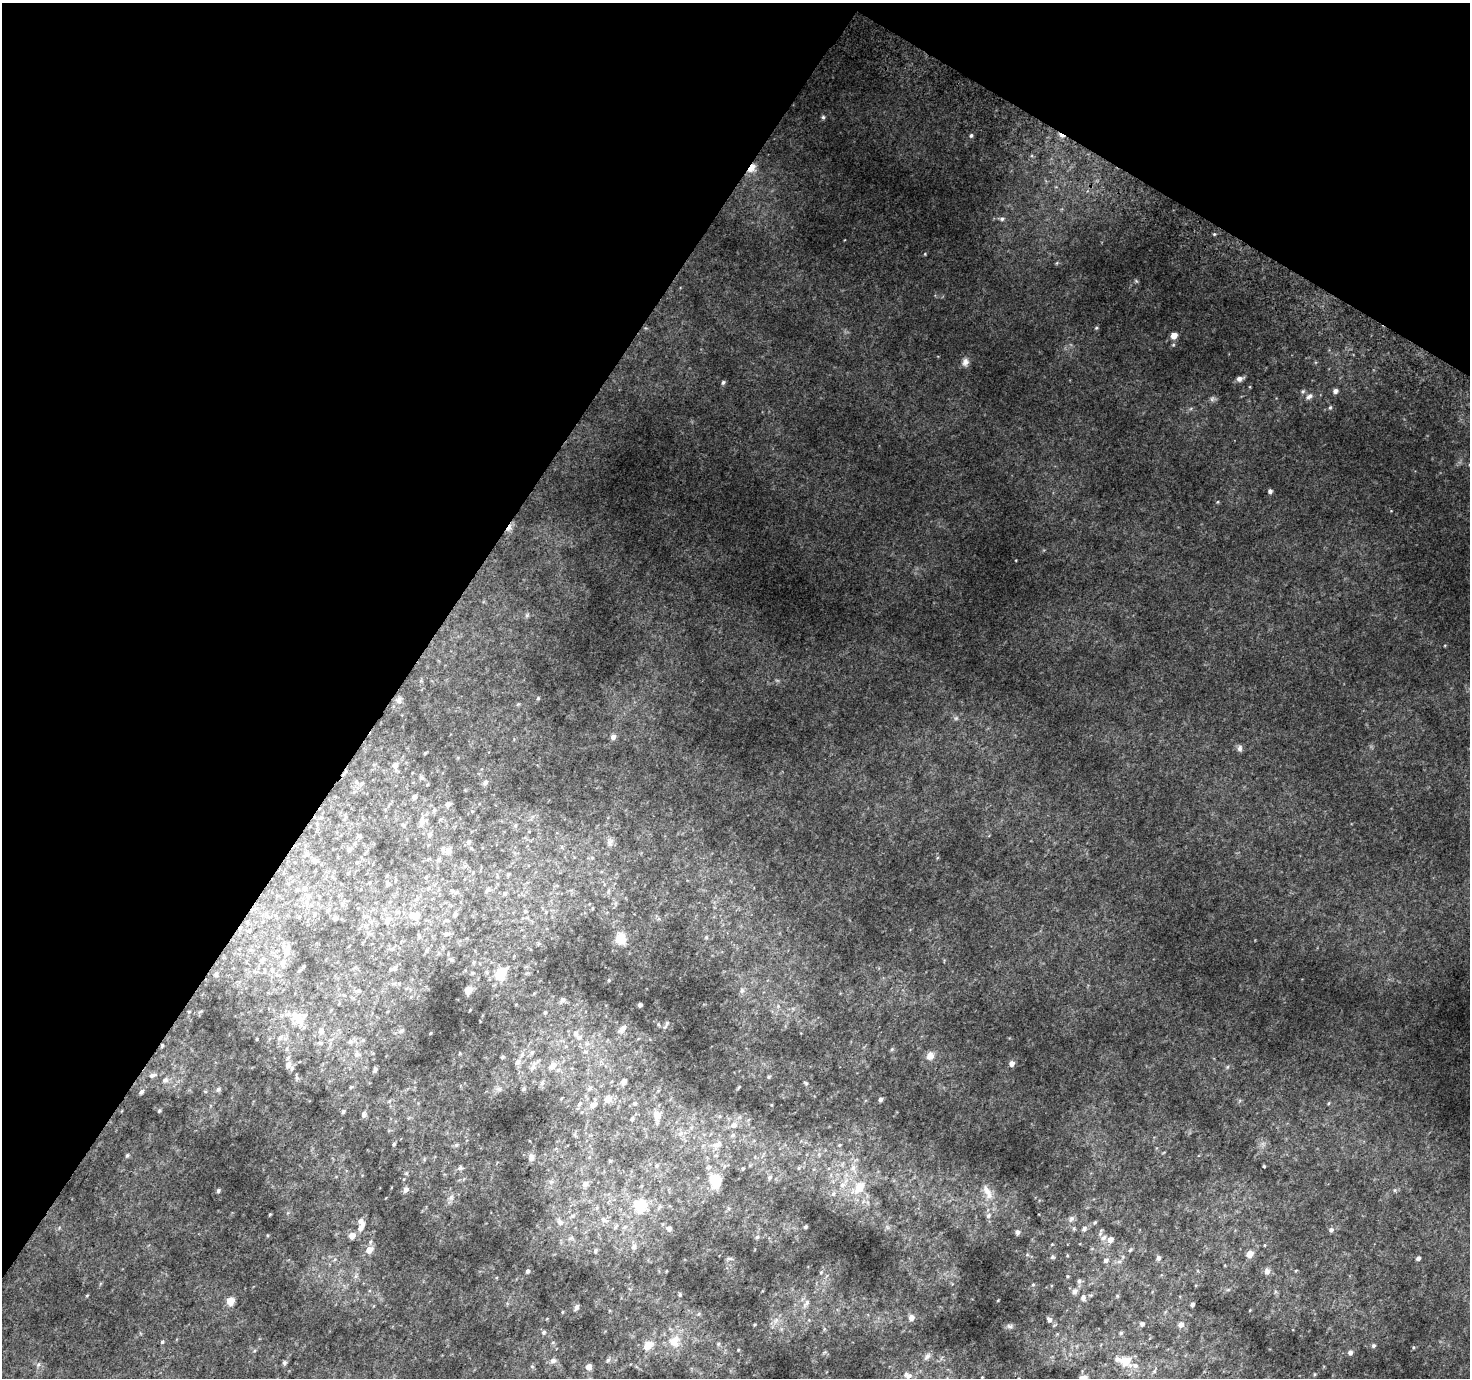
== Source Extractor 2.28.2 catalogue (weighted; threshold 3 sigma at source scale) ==
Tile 2 of 4 x 4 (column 2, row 1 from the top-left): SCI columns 1499-2966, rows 4420-5795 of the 5928 x 6022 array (HDU 1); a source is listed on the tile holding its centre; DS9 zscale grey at full resolution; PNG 1472 x 1380 px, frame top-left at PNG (2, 3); no overlay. Shown black and unused: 33% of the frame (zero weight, under 2 of 3 exposures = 2% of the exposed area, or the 3 px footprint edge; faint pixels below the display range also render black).
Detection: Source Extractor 2.28.2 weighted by HDU 2 'WHT'; one run over the whole footprint, this tile lists its part. Background 0.0434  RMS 0.012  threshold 0.0548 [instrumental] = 3 sigma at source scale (4.5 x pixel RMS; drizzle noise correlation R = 1.50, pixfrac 1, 0.0396/0.0396 arcsec/px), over >= 5 px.
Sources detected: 281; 2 cosmic-ray / hot-pixel residue — not listed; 8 inside a brighter listed object's ellipse — not listed separately; the other 271 listed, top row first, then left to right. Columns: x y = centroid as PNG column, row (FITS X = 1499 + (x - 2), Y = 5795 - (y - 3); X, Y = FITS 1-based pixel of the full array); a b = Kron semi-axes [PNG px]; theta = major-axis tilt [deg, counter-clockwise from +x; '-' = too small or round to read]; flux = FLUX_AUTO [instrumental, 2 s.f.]
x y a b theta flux
823 117 6 5 - 2.4
971 135 6 5 - 2.4
752 168 14 9 55 13
1002 219 6 6 - 3.2
1214 234 5 5 - 1.6
1057 263 6 3 71 1.4
1136 281 7 4 -45 1.6
1096 328 4 4 - 1.5
1174 335 5 5 - 13
965 362 11 9 80 6.7
1240 379 7 5 18 6
723 382 5 5 - 2.5
1303 391 6 5 - 2.2
1335 391 5 5 - 4.6
1309 396 10 6 31 4.9
1212 399 8 6 74 3.2
1330 407 5 4 - 1.8
1270 491 4 4 - 3.3
1218 502 5 3 - 1.1
509 528 13 7 56 8
527 615 7 4 45 2.1
538 698 4 3 - 1.6
399 700 11 8 63 5.6
518 704 5 4 - 1.4
956 718 6 4 44 2
613 737 6 5 - 6.4
1240 748 9 6 85 3.9
425 753 4 3 - 1.4
395 765 6 6 - 7.4
421 777 6 5 - 2.4
356 782 6 4 -71 2.1
485 782 9 6 57 3.5
362 783 6 4 71 1.8
428 784 4 3 - 1
414 797 5 4 - 3.5
448 804 6 5 - 4.1
434 810 5 5 - 1.9
440 819 5 3 - 1.2
421 823 16 6 87 6.7
404 825 5 4 - 1.7
515 825 6 5 - 2.1
429 834 6 5 - 2.9
358 836 6 5 - 2.3
468 842 7 6 - 2.7
610 842 14 8 -89 7.1
562 847 6 4 -89 2
349 849 6 5 - 3.2
448 851 8 7 - 6.2
592 858 6 5 - 2.3
428 859 7 4 26 1.7
438 860 5 5 - 2.1
315 861 8 5 8 3.4
356 862 5 3 - 0.97
348 873 5 3 - 1.1
508 874 5 4 - 1.8
426 877 5 4 - 1.4
387 884 6 6 - 2.3
304 888 7 6 - 4.6
428 888 6 5 - 2
297 890 6 4 62 2
452 891 8 5 -22 2.7
608 891 7 4 71 2.5
505 894 6 6 - 2.4
308 896 8 7 - 5.2
417 898 6 4 72 2
342 904 7 5 -75 3
593 908 5 3 - 1.3
328 910 6 5 - 2.3
525 911 5 5 - 1.8
398 912 7 6 - 3.1
314 914 9 3 69 1.7
455 915 6 5 - 3.1
415 916 9 6 -3 22
335 918 5 4 - 3.8
387 920 7 6 - 7.4
249 931 6 4 18 1.7
368 933 6 4 90 2
446 934 8 6 2 3.5
418 935 6 4 90 1.7
706 937 5 4 - 1.8
621 939 15 12 -83 18
538 944 6 4 71 1.4
287 950 15 8 73 8.5
426 950 6 5 - 1.8
438 953 6 4 89 1.6
451 959 8 4 -8 1.9
262 960 10 6 58 4.9
474 962 5 5 - 1.7
303 966 4 3 - 1.4
394 968 8 4 25 4.3
472 973 5 4 - 1.7
216 974 7 6 - 2.9
501 974 13 10 60 32
609 980 4 4 - 1.3
468 990 7 6 - 7
742 991 8 6 87 3.9
562 1000 7 6 - 3.3
640 1005 4 4 - 4.8
778 1006 6 6 - 2.8
470 1010 3 2 - 1
189 1012 3 2 - 0.96
545 1012 5 4 - 1.8
298 1019 21 11 -48 17
658 1024 6 3 -71 1.5
666 1025 12 4 63 2.7
623 1028 14 7 47 7.8
321 1031 9 7 -73 5.5
401 1031 7 6 - 3.2
430 1033 4 2 - 0.91
579 1037 7 7 - 5
280 1038 7 6 - 3.9
257 1039 3 2 - 1
363 1040 7 4 45 1.8
350 1041 7 7 - 3.8
320 1043 6 5 - 2.2
162 1046 4 3 - 1.3
287 1048 6 3 72 1.5
892 1049 5 4 - 1.6
532 1052 7 6 - 3.1
585 1052 6 4 -1 2.1
357 1054 11 8 -10 6.1
930 1056 11 9 65 8.9
503 1057 5 4 - 1.6
518 1062 10 8 43 4.9
1012 1063 5 5 - 7.4
288 1064 7 6 - 6.4
553 1065 12 9 45 10
533 1067 14 7 65 6.4
1227 1067 6 4 70 1.6
375 1070 6 4 51 3.3
152 1075 8 5 15 4
769 1077 5 4 - 1.7
165 1080 8 6 19 3.6
624 1081 6 5 - 5.1
806 1083 6 4 -47 1.8
351 1087 5 4 - 1.8
739 1087 5 4 - 1.2
590 1088 9 6 45 3.2
218 1089 7 6 - 2.9
499 1089 7 7 - 3.4
524 1089 6 5 - 2
142 1092 6 5 - 3.1
608 1099 11 10 - 8
880 1099 4 4 - 3.5
634 1103 5 5 - 2.3
1329 1103 5 3 - 1.2
580 1104 8 6 51 3.3
593 1105 11 7 21 6.8
159 1111 5 4 - 1.9
343 1112 5 5 - 2.5
364 1115 8 6 87 4.1
657 1115 13 9 -69 7.3
632 1119 4 3 - 2.3
734 1125 9 7 23 6.8
680 1134 8 5 61 3.6
733 1135 7 5 18 2.6
394 1144 4 4 - 1.6
456 1145 7 5 17 2.5
716 1145 16 8 35 9.2
839 1145 5 4 - 1.5
127 1155 6 5 - 2.4
531 1157 10 7 88 4.8
610 1161 4 4 - 1.5
657 1165 5 4 - 1.6
1264 1166 3 3 - 1.4
460 1168 8 6 17 3.3
799 1168 6 5 - 2.4
853 1168 14 9 -69 12
743 1169 4 4 - 1.7
406 1173 5 5 - 1.5
769 1177 7 5 45 3.2
715 1181 19 15 -84 26
585 1184 8 7 - 5.8
842 1185 11 9 26 11
859 1187 13 8 50 28
406 1189 7 5 60 5.2
218 1190 5 4 - 2.2
1395 1190 6 4 71 1.5
987 1192 26 10 -65 19
833 1194 8 6 56 4.2
451 1198 9 7 75 4.6
640 1206 22 20 -81 38
597 1208 6 4 -73 2
728 1208 6 3 -71 1.6
270 1214 3 2 - 1.1
988 1215 8 7 - 4.9
572 1216 7 6 - 3.6
1071 1219 11 6 51 4.4
604 1220 14 7 -28 7.2
560 1222 12 8 -63 7.6
1095 1222 6 4 45 1.7
361 1227 11 6 57 9
624 1227 7 6 - 3.5
805 1227 4 3 - 2
887 1227 7 4 -71 2.5
669 1228 6 6 - 5.2
1074 1228 5 3 - 1.7
1084 1229 7 6 - 3.9
1331 1230 6 5 - 3.9
1017 1232 5 5 - 5
352 1236 6 5 - 12
757 1237 6 4 45 1.8
571 1238 7 4 18 2.4
1103 1238 9 7 36 6
1110 1240 6 5 - 9.3
370 1242 6 4 56 2
1265 1245 4 4 - 1.2
634 1247 9 6 72 5.2
369 1250 7 6 - 11
1130 1250 7 4 42 1.8
595 1251 7 5 70 2.5
1250 1254 5 5 - 19
1067 1255 4 4 - 1.2
1052 1257 6 5 - 2.2
1158 1258 5 4 - 4
1418 1258 4 4 - 4.4
730 1259 9 4 0 2.1
1106 1260 6 5 - 4
1119 1262 6 5 - 3
1296 1270 5 3 - 1.1
527 1271 6 5 - 2.8
1267 1271 9 7 -81 6.9
821 1272 6 5 - 2
356 1276 7 4 71 2.7
1068 1276 4 3 - 1.3
1079 1281 7 5 89 3.1
1033 1285 5 4 - 1.6
1074 1291 7 6 - 5.8
680 1295 5 4 - 2
87 1296 5 3 - 1
1117 1296 5 4 - 1.5
1083 1298 7 6 - 5
998 1300 3 2 - 0.85
230 1301 5 5 - 25
806 1303 15 6 58 6.9
1192 1304 4 4 - 4.8
577 1307 7 5 59 4.3
1250 1310 4 3 - 0.93
562 1312 5 3 - 1.1
699 1314 7 5 22 2.2
911 1318 6 6 - 7.5
776 1320 10 8 58 7.7
1049 1320 6 5 - 4.2
1142 1324 4 4 - 3.6
1181 1324 6 5 - 6.7
754 1325 5 3 - 1.2
1010 1326 8 6 -5 3
544 1332 6 6 - 2.9
1121 1333 5 5 - 2
674 1341 20 18 58 28
162 1342 5 5 - 2.1
553 1342 6 4 1 1.7
718 1344 6 5 - 2.2
648 1345 8 6 44 22
1373 1346 5 5 - 2.3
738 1350 5 3 - 1
254 1351 5 3 - 1.5
1350 1352 5 5 - 4.6
927 1356 12 7 51 5.5
1117 1359 7 7 - 4.1
553 1360 8 6 30 5.1
608 1360 7 5 54 3.2
1126 1361 8 6 -12 30
284 1363 5 4 - 3.5
38 1365 8 5 63 3.6
1135 1365 11 7 -7 6.4
532 1366 6 5 - 1.9
589 1367 5 5 - 11
1154 1371 6 4 19 1.6
908 1375 14 9 -25 9.2
982 1377 3 2 - 0.92
Overlapping masked pixels (flux is a lower limit): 3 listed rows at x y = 752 168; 509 528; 162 1046
Unlisted compact peaks at least as high as the median listed source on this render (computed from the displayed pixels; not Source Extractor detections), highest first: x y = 1413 1347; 1391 511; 739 1117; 268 1235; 771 1105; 1445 646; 1228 1290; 937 858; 748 1120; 1027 1254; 762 1291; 201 1011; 777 680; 460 1053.